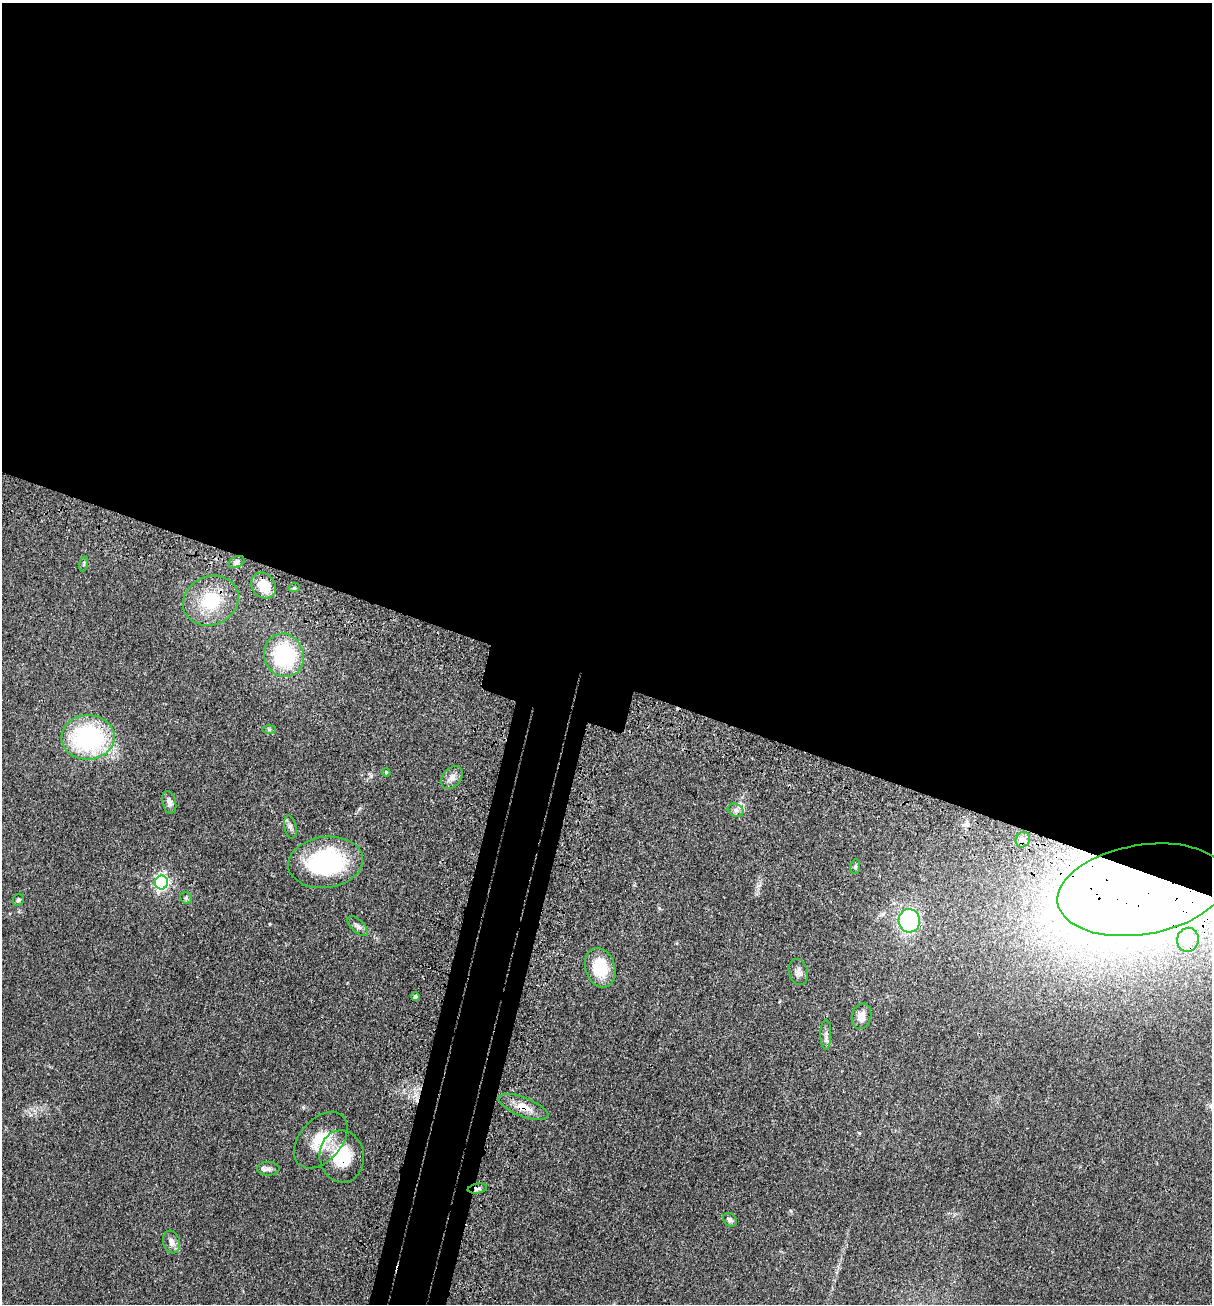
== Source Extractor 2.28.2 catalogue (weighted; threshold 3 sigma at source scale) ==
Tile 3 of 4 x 4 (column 3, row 1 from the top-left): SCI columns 2624-3833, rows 3980-5281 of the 5369 x 5354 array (HDU 1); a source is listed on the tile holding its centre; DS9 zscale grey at full resolution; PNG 1214 x 1306 px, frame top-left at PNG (2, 3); each listed source drawn as its Kron ellipse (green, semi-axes under 4 px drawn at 4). Shown black and unused: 56% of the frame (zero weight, under 3 of 4 exposures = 6% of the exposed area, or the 3 px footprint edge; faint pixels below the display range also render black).
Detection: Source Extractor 2.28.2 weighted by HDU 2 'WHT'; one run over the whole footprint, this tile lists its part. Background 0.0449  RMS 0.005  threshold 0.0225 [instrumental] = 3 sigma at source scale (4.5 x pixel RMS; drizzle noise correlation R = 1.50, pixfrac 1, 0.05/0.05 arcsec/px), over >= 5 px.
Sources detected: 35; all 35 listed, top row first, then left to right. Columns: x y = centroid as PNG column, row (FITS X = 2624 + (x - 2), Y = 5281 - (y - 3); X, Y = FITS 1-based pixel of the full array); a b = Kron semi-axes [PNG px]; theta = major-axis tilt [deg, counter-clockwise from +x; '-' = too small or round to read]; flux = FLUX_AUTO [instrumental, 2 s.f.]
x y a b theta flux
236 562 8 5 27 1.2
84 564 8 3 77 0.68
264 586 14 11 -52 8.4
294 588 5 3 - 0.47
211 601 28 24 24 22
284 655 22 19 -68 40
269 729 6 4 1 0.67
88 737 26 22 2 62
386 772 4 4 - 0.55
452 778 13 9 50 3.4
169 802 11 6 -76 2.1
736 810 8 6 -21 1.7
290 827 12 6 -79 1.6
1023 840 8 7 - 1.5
326 862 38 25 7 54
855 867 7 5 83 0.83
161 883 7 6 - 110
1142 890 85 44 10 1600
186 898 6 5 - 0.92
18 900 6 5 - 0.93
909 921 11 10 - 62
358 926 13 6 -45 1.9
1188 940 12 11 - 4.5
600 968 20 15 -71 19
798 972 13 9 -76 2.7
415 996 4 3 - 1.8
861 1016 13 9 76 4.5
826 1035 15 5 90 2.2
523 1107 26 9 -22 6.8
321 1140 33 21 49 16
342 1157 26 22 -83 21
268 1169 11 7 1 2.1
477 1189 10 5 9 1.5
730 1220 7 6 - 1.2
172 1242 11 8 -73 3
Overlapping masked pixels (flux is a lower limit): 4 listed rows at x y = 1142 890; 523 1107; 342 1157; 477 1189